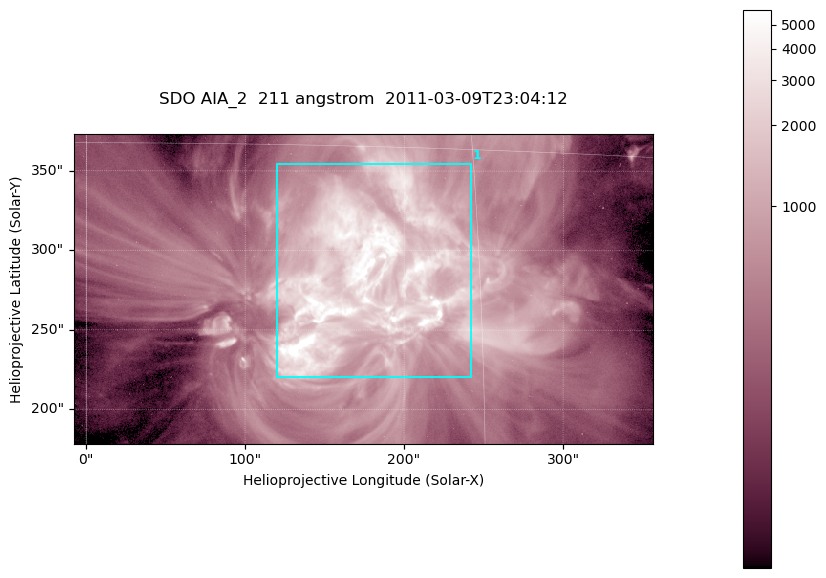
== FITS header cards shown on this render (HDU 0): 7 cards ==
TELESCOP= 'SDO     '           /
INSTRUME= 'AIA_2   '           /
WAVELNTH=                  211 /
WAVEUNIT= 'angstrom'           /
DATE-OBS= '2011-03-09T23:04:12.62' /
CTYPE1  = 'HPLN-TAN'           /
CTYPE2  = 'HPLT-TAN'           /

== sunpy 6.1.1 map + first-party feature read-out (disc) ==
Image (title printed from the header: SDO AIA_2  211 angstrom  2011-03-09T23:04:12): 606 x 324 px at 0.601 arcsec/px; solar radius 967 arcsec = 1609 px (partial field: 2.4% of the solar disc is inside the frame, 100% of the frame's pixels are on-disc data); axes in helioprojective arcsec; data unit not stated in the header (colour bar unlabelled)
Pointing: header CRPIX1/2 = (2040.79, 2040.71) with CRVAL1/2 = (0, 0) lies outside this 606 x 324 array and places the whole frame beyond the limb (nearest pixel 1.39 R_sun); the SolarSoft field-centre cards XCEN/YCEN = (174.2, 275.8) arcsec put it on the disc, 1859 arcsec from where CRPIX/CRVAL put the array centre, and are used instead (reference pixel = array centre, CRVAL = XCEN/YCEN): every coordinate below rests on XCEN/YCEN
Orientation: roll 0.0564 deg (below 1 deg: not rotated)
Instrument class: DISC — disc imager (sunpy class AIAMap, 211 A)
Bright regions (active regions / flare kernels): reference = the on-disc median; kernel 5 px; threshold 5 sigma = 1822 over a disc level ~470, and >= 1.15x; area >= 196 px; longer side >= 4 px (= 2.4 arcsec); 1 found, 1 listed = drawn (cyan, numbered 1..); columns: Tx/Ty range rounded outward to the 2 arcsec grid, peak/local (2 s.f.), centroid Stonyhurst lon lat
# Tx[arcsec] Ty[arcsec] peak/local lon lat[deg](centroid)
1 120..242 220..356 18 +10 +10